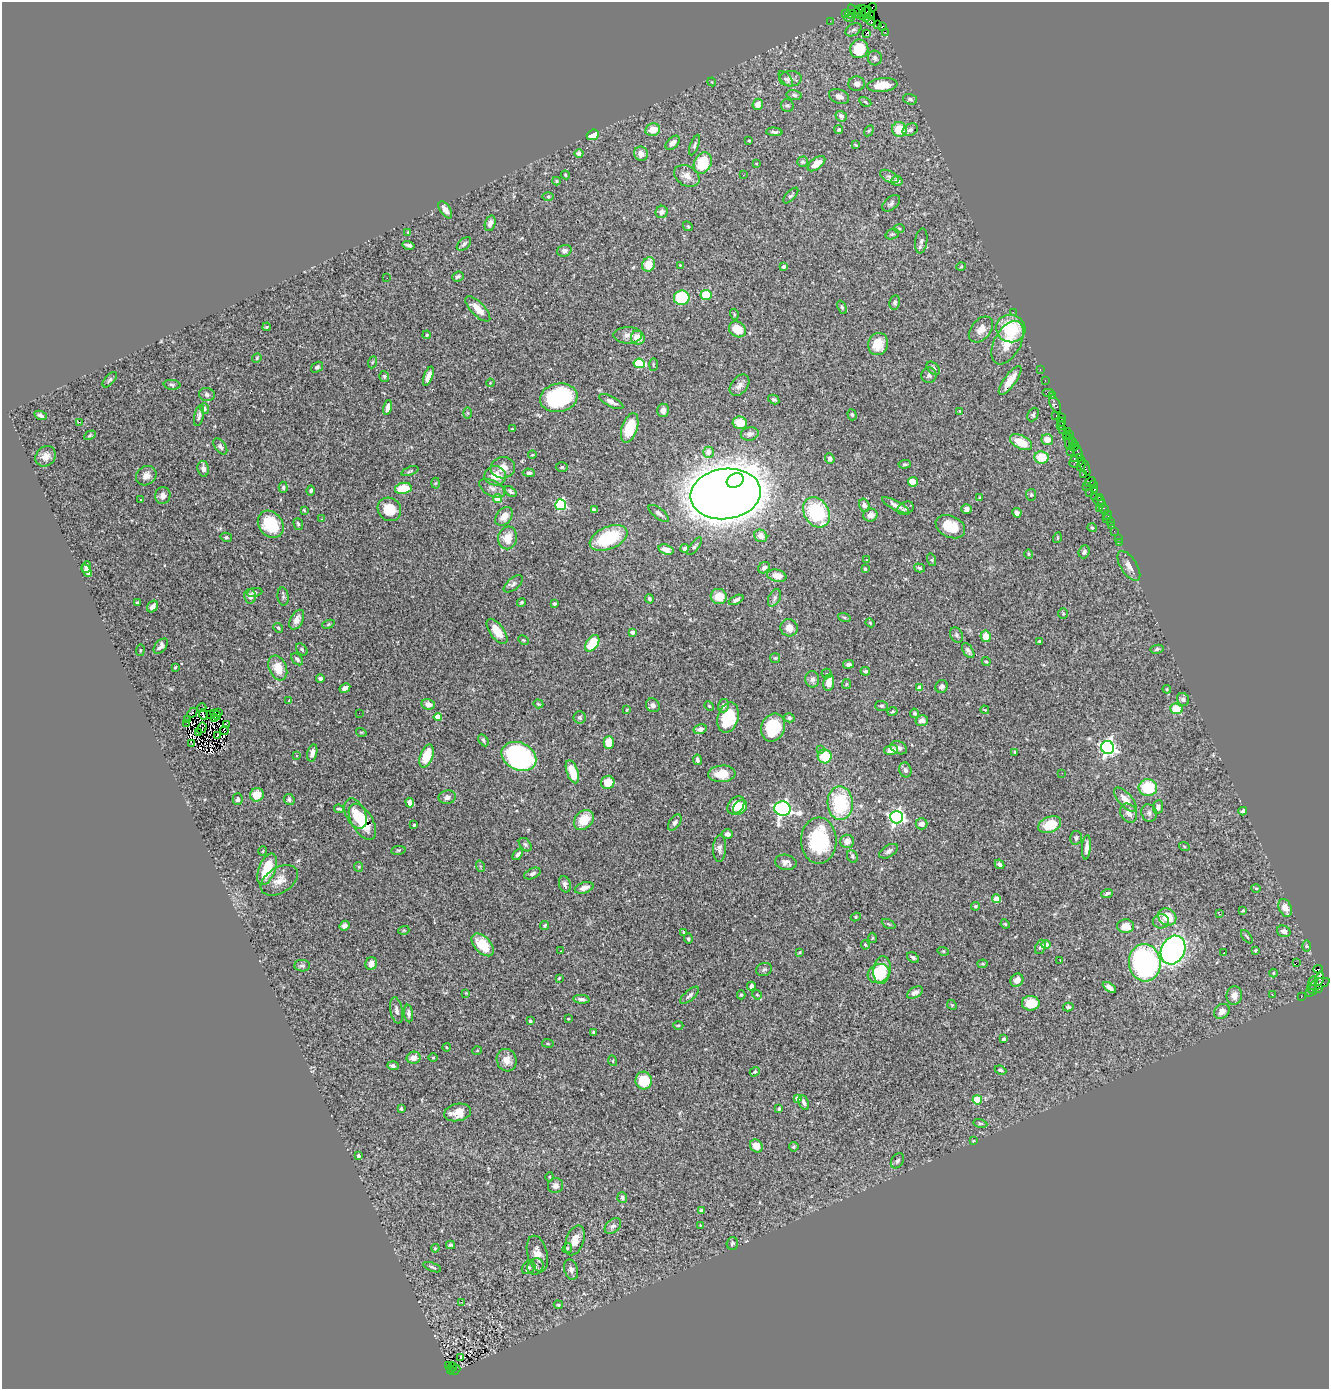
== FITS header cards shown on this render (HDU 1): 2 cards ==
NAXIS1  =                 1327
NAXIS2  =                 1387

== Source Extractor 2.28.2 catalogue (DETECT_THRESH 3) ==
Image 1327 x 1387 px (HDU 1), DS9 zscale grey, 1 PNG px = 1 image px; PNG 1331 x 1391 px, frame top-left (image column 1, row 1387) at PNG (2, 2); each listed source drawn as its Kron ellipse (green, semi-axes under 4 px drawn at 4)
Background 1.22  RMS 0.044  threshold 0.132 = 3 sigma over >= 5 px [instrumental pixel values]
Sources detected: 501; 1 with non-positive FLUX_AUTO (blend fragments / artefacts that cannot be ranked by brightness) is neither listed nor drawn; the other 500 listed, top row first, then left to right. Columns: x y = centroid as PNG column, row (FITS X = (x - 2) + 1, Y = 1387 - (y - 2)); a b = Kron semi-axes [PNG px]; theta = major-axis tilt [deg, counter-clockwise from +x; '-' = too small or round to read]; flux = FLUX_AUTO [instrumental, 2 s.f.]
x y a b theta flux
872 7 4 2 - 14
862 9 4 2 - 38
858 10 3 3 - 49
855 11 8 3 -45 180
867 11 6 3 46 140
846 13 2 2 - 13
850 14 5 3 - 150
862 15 4 4 - 110
871 15 4 3 - 57
850 17 5 3 - 3.5
866 18 3 3 - 120
830 21 2 2 - 12
870 21 5 3 - 160
878 24 2 2 - 17
883 26 4 3 - 69
853 30 9 6 30 7.2
885 32 2 2 - 14
866 33 3 2 - 1.9
859 49 9 9 - 100
875 58 7 7 - 11
786 79 9 5 -50 6.9
790 79 11 7 2 13
712 82 4 3 - 2.2
857 84 8 7 - 18
882 85 15 7 6 66
794 95 7 5 -11 6.3
839 96 10 7 -22 16
910 99 7 5 -19 8.4
865 102 6 4 -29 4.5
758 104 6 5 - 18
787 106 6 6 - 6.3
841 116 5 5 - 9
899 129 7 7 - 59
653 130 7 6 - 39
839 130 4 4 - 4.5
910 130 8 6 27 11
869 131 6 4 59 3.8
774 132 8 3 -4 6.9
593 135 6 5 - 60
749 140 3 2 - 2.6
673 143 8 5 45 15
695 145 11 4 70 6.5
856 145 3 2 - 2.3
579 153 4 4 - 16
641 154 7 7 - 21
803 162 5 5 - 5.2
703 163 11 8 63 120
756 164 3 2 - 1.9
816 164 10 5 37 32
565 175 4 3 - 2.7
743 175 2 2 - 22
687 176 13 10 -30 25
889 176 10 5 -26 8.6
556 181 4 3 - 3.8
897 181 5 5 - 11
791 195 10 4 47 6.5
548 196 6 4 1 4.4
891 203 10 6 39 8.8
445 210 10 5 -57 17
662 212 6 6 - 15
490 223 8 5 73 17
688 226 5 4 - 3.5
899 229 6 4 -2 3.6
408 232 3 3 - 3
892 234 7 5 19 5.1
921 241 12 6 82 10
464 244 8 5 42 9
408 245 6 3 -15 7.7
564 251 7 5 18 10
649 265 7 6 - 49
680 265 3 3 - 2.1
783 266 4 3 - 11
961 267 5 3 - 2.8
458 277 6 5 - 9.5
387 278 2 2 - 2.4
706 295 6 5 - 74
682 298 8 7 - 140
895 303 7 5 78 7.2
842 307 7 4 -65 4.8
478 309 16 6 -45 40
1013 312 2 2 - 83
734 314 5 3 - 3.5
267 327 4 3 - 3.2
1011 328 15 14 - 140
737 329 9 7 -35 57
981 329 15 9 49 27
427 335 4 3 - 3.1
628 335 14 8 0 18
638 338 7 6 - 44
1008 343 23 13 62 65
878 344 11 10 - 51
257 358 5 4 - 3.5
373 362 6 4 69 3.8
639 363 5 4 - 120
653 365 6 3 89 3.4
317 367 6 4 36 5
933 368 8 5 -44 8.7
1040 370 3 2 - 35
929 375 8 7 - 8.7
384 376 5 4 - 5.1
428 376 10 4 70 18
110 380 9 4 48 6.6
1010 380 17 6 54 43
1045 381 3 2 - 43
490 383 4 3 - 2.2
172 385 8 5 -7 6.2
739 385 12 8 52 17
1048 392 6 2 0 110
207 394 8 6 -17 8.5
1052 396 3 2 - 47
559 398 19 14 10 300
774 399 6 4 -29 5.6
611 402 13 5 -26 14
1055 404 10 4 -66 150
388 407 8 4 76 15
205 408 6 4 -78 4
663 410 6 6 - 19
960 411 4 4 - 2.5
468 413 5 3 - 3.3
41 415 6 4 -24 9.5
852 415 6 4 -72 5
1033 415 7 5 64 5.6
1056 415 3 2 - 53
199 416 11 4 77 9.6
1062 418 3 2 - 34
79 422 2 2 - 32
1061 422 4 2 - 75
740 423 7 6 - 46
1060 425 3 2 - 72
630 428 15 7 72 100
512 429 3 2 - 2.3
1063 430 3 2 - 19
1067 431 4 3 - 46
750 434 9 6 12 13
90 435 6 4 30 4
1070 435 4 3 - 59
1066 437 4 2 - 160
1047 440 6 5 - 30
1021 442 12 6 -27 65
1069 442 8 3 -88 180
1073 443 6 3 -83 130
220 446 9 5 -53 7.6
1074 446 5 3 - 100
1070 451 2 2 - 25
709 452 5 5 - 26
1078 452 8 3 -68 150
532 455 4 2 - 2.4
46 456 11 9 45 23
1041 457 7 6 - 60
1074 458 4 3 - 90
830 459 5 4 - 11
1077 461 8 6 31 240
905 464 6 4 4 4.9
1081 466 5 3 - 76
1084 466 10 3 -65 120
562 467 6 5 - 4.9
503 468 12 10 7 29
203 469 8 5 -80 15
410 471 9 3 20 4.3
529 473 6 4 -3 7.7
1084 474 2 2 - 73
146 476 11 9 36 21
495 476 11 9 -9 42
735 481 9 6 29 490
913 482 5 4 - 47
1090 482 6 2 28 53
436 483 5 3 - 3
1093 484 3 2 - 40
1086 486 4 2 - 64
283 487 6 4 -89 5.6
403 488 8 5 12 67
492 488 14 7 -28 18
1094 489 3 3 - 54
311 490 5 4 - 6.7
511 491 7 4 -38 6.6
1089 492 2 2 - 61
726 494 35 25 7 11000
1031 495 6 5 - 5.3
163 496 8 7 - 16
1095 496 2 2 - 45
980 497 3 2 - 2.9
1099 497 2 2 - 55
497 499 4 4 - 44
140 500 3 3 - 6.3
1099 500 5 3 - 89
1102 504 3 2 - 41
561 505 5 5 - 280
864 505 6 5 - 12
895 505 15 4 -28 16
905 508 9 6 29 9.4
1100 508 3 2 - 12
389 509 12 11 - 60
966 509 5 5 - 14
1104 509 5 3 - 97
304 510 4 2 - 2.3
594 510 4 3 - 9.5
816 512 16 12 -60 220
659 513 12 5 -38 10
1017 513 5 4 - 10
870 515 7 6 - 20
1108 515 5 2 - 19
504 516 10 7 50 27
321 519 4 3 - 2
1106 519 3 2 - 27
1110 521 3 2 - 53
271 524 15 11 -52 110
298 524 6 4 -70 4.9
1112 526 2 2 - 9.2
950 527 15 11 -25 74
1092 528 5 4 - 3.3
1114 531 2 2 - 29
761 536 7 6 - 19
226 537 5 4 - 4.4
507 538 11 9 81 46
609 538 20 11 23 180
1057 538 5 3 - 2.7
1118 538 2 2 - 5.5
1119 542 3 2 - 26
695 546 11 4 52 6.5
685 548 4 4 - 6.3
666 550 8 5 -17 20
1084 552 7 5 68 7.9
1029 554 5 4 - 3.8
866 559 3 3 - 7.6
932 560 6 4 -72 4.1
1129 566 17 8 -57 20
86 567 6 4 86 9.8
764 568 6 5 - 11
920 568 6 4 -16 4.3
865 569 3 3 - 4.9
87 571 7 4 -59 12
777 576 9 6 -13 29
513 584 11 5 40 9.9
255 592 8 4 9 4.9
250 596 7 6 - 16
283 597 9 5 -82 6.6
719 597 8 7 - 50
774 598 9 5 63 8.6
649 599 5 4 - 5.5
736 600 8 4 26 10
521 602 4 3 - 4
138 603 3 3 - 5.5
554 604 3 3 - 4.9
153 607 6 5 - 15
1063 613 5 4 - 3.7
844 617 6 4 -19 4.7
297 620 10 6 62 17
870 623 4 4 - 2.9
328 624 6 4 22 3.5
278 628 5 4 - 4.3
789 628 9 8 - 26
497 631 15 7 -54 49
632 632 4 4 - 10
957 635 8 6 -65 7.4
986 636 6 5 - 37
523 640 6 4 -26 3.2
1040 641 3 3 - 3.9
592 643 9 5 56 98
161 646 9 5 50 10
302 649 7 5 -49 4.6
1157 649 6 4 12 5.5
140 650 6 3 83 3
968 651 8 5 -57 9.5
775 658 5 5 - 3.7
297 659 7 5 -46 8.1
986 662 4 4 - 3.4
848 664 5 4 - 7.9
175 667 3 2 - 3
278 668 13 8 -67 58
865 671 5 4 - 5.2
827 674 5 5 - 5.1
320 678 4 3 - 6.7
812 679 8 7 - 13
829 682 8 5 81 28
846 684 5 4 - 3.4
942 687 6 6 - 8.3
345 688 6 4 28 14
920 688 4 4 - 36
1167 689 4 4 - 2.9
1183 699 7 6 - 10
289 701 4 4 - 2.8
428 704 7 5 -11 19
538 704 5 4 - 3.5
653 705 7 6 - 12
709 706 5 4 - 3.3
723 706 7 5 75 10
881 706 6 5 - 5.2
202 708 4 2 - 4.4
1176 709 6 5 - 73
627 710 3 2 - 2.3
985 710 4 3 - 2.1
893 711 5 3 - 3.4
218 712 3 2 - 8.4
192 713 6 3 45 16
359 713 2 2 - 3.1
915 713 5 4 - 7.4
203 714 5 2 - 3.6
210 715 3 2 - 1.5
215 715 6 3 -43 0.98
438 717 4 4 - 56
580 717 6 6 - 6.8
215 718 4 3 - 0.61
728 718 15 10 75 130
789 718 5 4 - 6.4
188 719 2 2 - 5
922 721 6 5 - 20
187 723 3 2 - 3.7
226 725 4 2 - 4.4
773 727 14 11 67 160
202 728 6 2 59 0.29
700 729 6 5 - 13
224 731 4 2 - 1.3
199 732 4 2 - 0.62
361 732 5 3 - 2.8
217 735 3 2 - 3.1
483 740 6 4 -59 6.6
609 743 6 5 - 45
192 744 3 2 - 3.1
899 748 9 6 -23 9
1108 748 6 6 - 1100
820 749 3 3 - 5.4
891 750 7 5 15 24
1015 752 3 3 - 3.1
312 753 9 5 76 16
297 756 4 2 - 2.2
427 756 12 6 69 75
519 756 18 13 -26 620
825 756 7 7 - 85
697 760 5 3 - 7.4
905 770 7 6 - 10
572 772 12 5 -70 61
1062 773 2 2 - 1.4
722 774 14 8 5 56
608 782 7 6 - 44
1148 788 9 8 - 120
257 795 7 6 - 50
447 797 8 6 9 13
238 799 6 5 - 6.7
289 800 6 5 - 7.9
1125 800 15 6 -48 34
410 803 5 4 - 15
840 803 17 12 -88 200
736 805 10 7 50 45
740 807 8 6 51 39
1158 807 7 5 83 9.3
339 809 5 3 - 4.3
783 809 8 7 - 1000
1243 811 4 3 - 8.9
1129 813 10 8 -58 18
1149 813 9 7 -66 10
356 814 16 10 -63 34
896 817 6 6 - 840
584 820 11 8 44 64
362 822 20 10 -59 80
675 822 9 5 55 9.2
921 824 6 5 - 14
414 825 3 3 - 3.8
1050 825 12 8 23 77
727 834 5 4 - 13
1076 838 7 6 - 7.1
819 841 23 17 89 240
847 841 7 6 - 21
525 845 8 5 -49 6.2
1184 846 5 3 - 2.6
1086 847 12 4 85 16
720 848 13 6 87 11
398 850 7 3 8 3.8
263 851 5 3 - 2.3
889 851 10 6 31 10
518 854 6 4 51 7.7
852 856 6 5 - 5.5
786 862 11 7 -10 14
1000 864 5 3 - 7.4
480 866 6 4 -71 3.6
359 867 5 4 - 3.2
267 869 16 8 69 99
532 874 9 5 24 8.1
279 880 20 12 32 35
565 884 8 5 -75 9.2
584 888 9 5 18 20
1256 888 4 4 - 3.2
1107 893 6 4 21 6.9
996 899 4 4 - 45
975 906 4 4 - 4.4
1285 908 9 6 -66 28
1243 911 3 3 - 3.3
1219 914 3 2 - 3.2
856 917 5 4 - 3.5
1167 917 9 8 - 63
1161 921 8 7 - 11
888 924 7 3 -27 3.5
1005 924 5 4 - 3.3
545 925 4 4 - 4.7
344 926 5 4 - 12
1126 926 8 7 - 33
404 930 5 3 - 2.7
1284 931 7 5 -23 12
684 932 4 3 - 3
1247 937 8 2 -50 3.6
872 938 5 3 - 3.1
688 939 5 4 - 4
483 945 14 8 -46 91
865 945 5 3 - 3.4
1046 945 4 4 - 38
1306 946 6 4 -89 3.8
1040 947 7 5 67 6.9
1173 950 15 11 65 980
1255 950 3 3 - 3.5
561 951 3 2 - 3.6
943 951 6 3 -17 3
799 952 3 2 - 3.4
1224 953 3 2 - 2.9
913 958 6 4 -33 7
1060 961 2 2 - 1.8
1145 963 18 16 -83 500
1296 963 2 2 - 2200
371 964 6 6 - 18
983 964 5 4 - 3.6
302 966 8 6 -2 6.4
764 969 8 6 22 6.6
1318 969 4 3 - 670
882 970 14 8 83 89
1273 973 4 4 - 3.3
878 974 11 9 26 66
559 978 3 2 - 2.9
1319 979 7 3 76 340
1017 980 7 6 - 19
1313 981 5 2 - 59
1319 984 11 5 18 350
751 986 4 4 - 8.5
1109 987 7 4 -33 14
1318 988 4 3 - 150
1313 990 5 3 - 130
915 992 8 5 29 12
466 993 3 3 - 2.2
1310 993 4 3 - 52
690 995 12 5 41 8.8
741 995 4 4 - 4
757 995 5 4 - 3
1234 995 9 7 84 22
1272 995 4 4 - 2.8
1301 997 2 2 - 14
581 999 8 4 -4 8.7
1031 1003 9 7 -1 66
952 1005 6 4 -46 3.3
1068 1007 5 4 - 4.8
396 1010 13 6 -80 11
1222 1011 8 7 - 21
409 1014 9 4 -85 9
568 1019 3 2 - 2.1
530 1021 3 3 - 4.3
678 1026 5 3 - 3.4
594 1033 4 3 - 6.5
1003 1039 3 3 - 5.8
548 1043 6 3 -8 3.1
447 1047 4 3 - 2.5
477 1051 5 3 - 2.4
414 1058 7 6 - 22
433 1058 5 3 - 3
507 1060 11 10 - 28
613 1061 5 3 - 2.7
393 1066 6 4 -4 8.9
1000 1070 6 4 -24 7.1
755 1072 5 4 - 4.1
644 1081 9 8 - 93
797 1098 4 3 - 18
977 1100 4 4 - 67
804 1103 8 4 -65 9.6
401 1109 4 3 - 4.4
779 1109 4 3 - 4.1
458 1112 13 8 11 42
980 1123 7 4 -12 4.2
973 1141 4 2 - 2.1
756 1146 7 5 -53 31
794 1147 5 4 - 5.1
358 1156 4 4 - 6.8
897 1161 8 6 56 6.9
549 1177 5 3 - 3
555 1186 8 7 - 14
622 1198 5 5 - 7.3
702 1211 4 3 - 15
700 1225 3 2 - 1.9
613 1226 9 6 41 11
575 1240 15 9 71 32
732 1243 6 5 - 5.3
451 1245 4 3 - 4.5
435 1248 4 3 - 3.3
567 1248 5 4 - 4.1
537 1254 18 10 -75 29
432 1267 9 3 -20 5.2
528 1267 7 6 - 8
535 1267 9 7 51 9.7
571 1270 10 6 -74 12
461 1302 3 2 - 1.9
558 1305 5 4 - 3.4
460 1357 4 2 - 2.7
448 1365 3 2 - 39
453 1367 5 3 - 110
450 1369 4 2 - 99
455 1370 6 2 38 170
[1 non-positive-flux detection neither listed nor drawn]